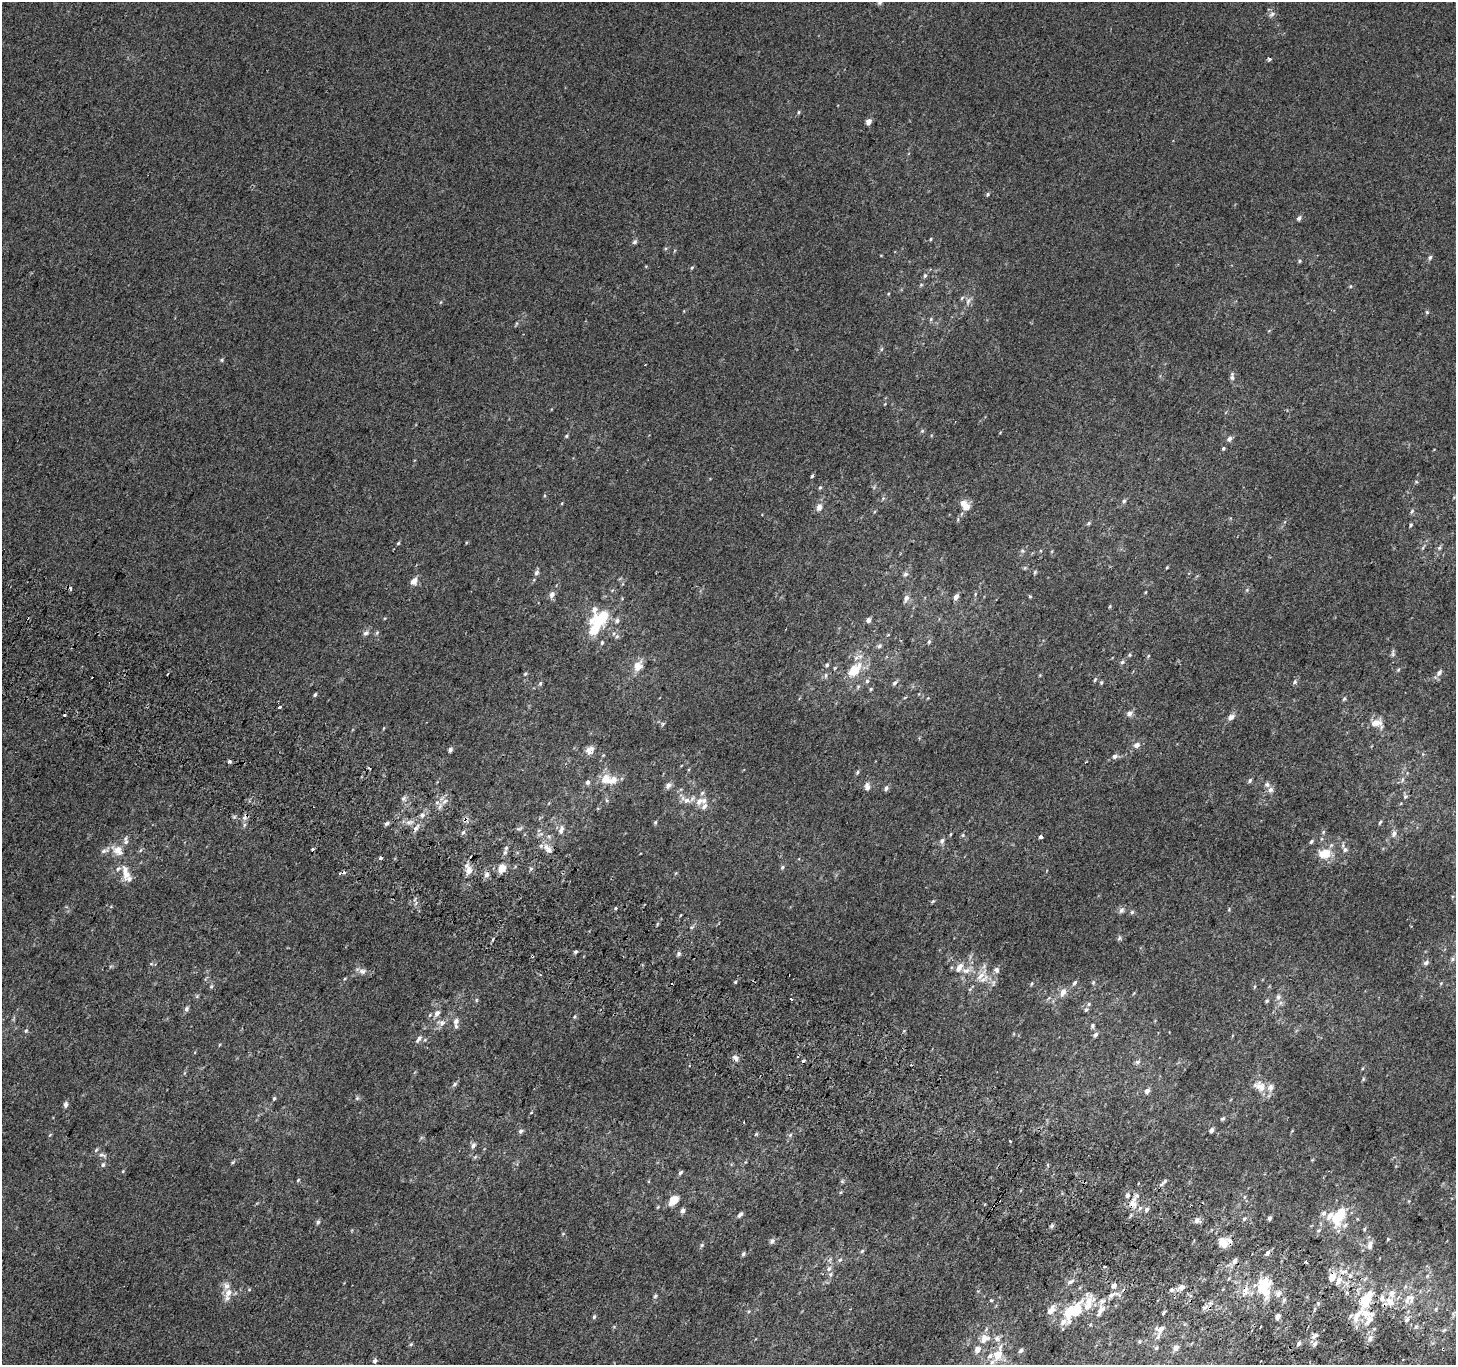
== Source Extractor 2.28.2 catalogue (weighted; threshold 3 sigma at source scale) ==
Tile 6 of 4 x 4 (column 2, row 2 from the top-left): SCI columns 1484-2937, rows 3024-4386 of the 5868 x 5981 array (HDU 1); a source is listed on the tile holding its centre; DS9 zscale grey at full resolution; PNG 1458 x 1367 px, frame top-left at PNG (2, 2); no overlay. Shown black and unused: <1% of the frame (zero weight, under 2 of 3 exposures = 2% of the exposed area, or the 3 px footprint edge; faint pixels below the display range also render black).
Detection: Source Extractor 2.28.2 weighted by HDU 2 'WHT'; one run over the whole footprint, this tile lists its part. Background 0.00199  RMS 0.0054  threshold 0.0244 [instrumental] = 3 sigma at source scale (4.5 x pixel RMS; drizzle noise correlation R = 1.50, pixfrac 1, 0.0396/0.0396 arcsec/px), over >= 5 px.
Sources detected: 338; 2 inside a brighter object's white glare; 12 cosmic-ray / hot-pixel residue — not listed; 37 inside a brighter listed object's ellipse — not listed separately; the other 287 listed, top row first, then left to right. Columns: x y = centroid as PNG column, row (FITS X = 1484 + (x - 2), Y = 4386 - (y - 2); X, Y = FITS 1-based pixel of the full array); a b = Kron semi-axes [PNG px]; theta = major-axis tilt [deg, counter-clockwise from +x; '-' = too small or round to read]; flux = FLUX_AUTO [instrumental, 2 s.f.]
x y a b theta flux
880 2 7 5 45 1.2
1272 14 10 6 41 1.8
1269 59 4 3 - 2
799 112 5 4 - 0.65
868 121 5 4 - 4.3
988 194 5 4 - 0.8
1299 218 6 5 - 1.7
930 239 4 3 - 0.57
635 242 7 6 - 1.2
1430 257 7 5 59 1.2
1300 261 5 4 - 0.78
692 268 6 4 67 0.68
925 275 7 5 73 1.1
962 298 6 5 - 0.93
968 301 10 6 70 2.1
441 302 5 3 - 0.47
1427 312 5 4 - 0.71
931 319 6 5 - 0.84
881 349 5 5 - 0.81
222 360 6 5 - 0.81
1232 376 12 5 89 1.7
922 431 5 5 - 0.75
566 436 5 4 - 0.69
1229 439 6 5 - 2.1
1224 448 4 4 - 0.9
812 476 4 3 - 0.92
820 487 5 4 - 0.74
883 498 6 4 45 0.87
1124 501 5 5 - 0.97
562 503 5 3 - 0.47
965 505 10 7 -48 7.2
819 507 8 6 66 3.2
1412 511 7 5 62 1.1
1089 523 6 4 29 0.87
1411 525 6 4 64 0.78
398 543 5 4 - 0.62
1423 548 8 3 55 0.9
1439 548 7 5 78 1.1
1022 551 7 5 -20 1
1167 567 5 3 - 0.46
1025 568 5 5 - 0.74
1035 572 5 4 - 0.72
536 573 7 6 - 1.4
906 574 7 6 - 1.6
414 581 9 7 57 3.7
552 594 6 5 - 3
975 594 6 3 72 0.64
1030 596 5 4 - 0.62
956 597 7 5 61 2.5
906 598 10 6 65 2.5
1110 606 5 3 - 0.5
602 617 20 11 52 18
868 620 5 4 - 2.8
617 621 8 6 22 1.7
366 633 8 6 36 1.8
377 633 7 5 69 0.88
617 636 7 5 52 1.1
929 641 6 5 - 1.1
602 642 6 5 - 0.85
879 646 7 6 - 1.3
1393 653 12 5 -90 1.3
1130 655 5 4 - 0.67
1148 656 5 4 - 0.61
1122 662 6 5 - 1
827 665 5 5 - 1.1
638 666 14 11 63 6
855 670 18 10 44 14
1398 670 5 5 - 0.69
1439 673 10 6 53 2.4
525 674 5 5 - 0.8
826 675 8 5 85 1.2
1095 680 6 3 69 0.66
867 681 6 6 - 1.1
1101 682 5 4 - 0.77
1295 682 7 6 - 1.2
540 683 6 5 - 0.93
894 683 7 5 53 1.5
871 689 5 4 - 0.72
315 695 5 4 - 0.84
928 698 4 3 - 0.42
1344 699 5 5 - 0.92
279 707 3 3 - 2.8
1129 713 7 6 - 2.6
65 716 3 3 - 11
1231 717 10 7 30 2.4
1376 723 17 10 13 6.2
663 724 6 4 60 0.81
384 728 5 3 - 0.44
1137 745 7 6 - 2.8
450 749 5 4 - 1.5
590 750 13 10 46 3.4
603 755 4 4 - 0.52
1115 756 5 5 - 2.4
229 762 3 3 - 2.5
1086 762 3 2 - 0.7
369 768 4 3 - 1
857 772 6 4 69 0.84
605 779 11 9 52 7.2
1402 779 8 4 81 1.2
1250 780 5 4 - 1.1
588 782 6 5 - 1.7
668 785 9 7 57 2.2
867 787 10 6 -83 2.7
886 788 7 5 56 1.5
1270 790 8 7 - 2.1
702 793 6 6 - 1.2
1405 797 7 6 - 1.2
403 798 7 5 68 1.4
606 800 6 4 -71 0.73
686 800 17 8 -27 4.8
445 801 9 6 28 2.5
704 806 11 8 72 2.8
422 815 8 6 45 2
465 819 8 6 73 1.8
409 822 13 4 0 2.6
655 822 5 4 - 0.82
1380 822 6 3 54 0.72
386 823 6 5 - 1.3
244 825 6 4 72 1
416 828 11 6 53 2.6
561 829 14 7 77 2.6
463 832 7 4 51 1.1
1394 833 8 6 63 2.1
963 835 6 4 89 0.69
1041 837 4 3 - 6.7
942 841 7 6 - 1.7
1311 841 6 5 - 0.95
126 842 7 6 - 1.6
313 849 4 2 - 1
548 849 15 7 -50 3.8
118 850 15 11 -37 6.5
141 850 6 4 69 0.76
1345 850 8 6 -47 1.8
105 851 15 6 22 2.4
505 853 6 5 - 1.2
1324 854 14 9 11 11
380 858 3 3 - 3.9
782 867 6 5 - 0.94
502 868 5 4 - 11
468 869 16 8 -71 4.4
531 869 5 4 - 0.93
126 873 23 10 -77 7.3
340 873 4 4 - 1.4
487 874 8 6 46 1.8
933 901 5 4 - 0.64
616 909 3 3 - 1.9
1229 909 5 3 - 0.52
1121 910 8 6 60 1.7
1132 912 5 5 - 0.89
1119 938 6 5 - 0.97
575 952 5 4 - 0.92
678 954 6 5 - 1.3
532 956 5 4 - 0.71
1453 959 7 6 - 1.2
1426 963 7 5 29 1.4
151 964 6 3 18 0.71
959 967 14 7 56 4
996 970 8 7 - 1.8
362 971 11 7 3 2.6
981 975 23 7 52 5
735 982 4 4 - 0.6
1093 982 6 5 - 0.76
1074 983 7 5 50 1.2
1441 983 5 3 - 0.51
1031 984 5 4 - 0.63
211 986 6 4 67 0.86
1254 987 5 3 - 0.51
1063 992 10 6 67 3.5
1278 997 8 7 - 2.1
791 999 3 2 - 1.9
476 1000 6 4 -90 0.69
1267 1001 5 4 - 0.84
186 1009 7 5 59 1.3
1086 1009 7 5 48 0.96
437 1013 8 6 60 2.8
574 1017 5 4 - 0.63
456 1021 8 7 - 2.3
441 1023 10 8 -31 3
1092 1026 8 5 83 1.1
26 1031 6 5 - 0.87
1095 1035 6 5 - 1.5
418 1039 11 4 59 1.7
735 1058 10 6 -44 2.2
1137 1062 7 5 16 1.4
1363 1079 6 4 72 0.68
454 1084 7 5 29 1.1
1260 1086 19 12 -31 6.9
1147 1091 6 5 - 2.3
274 1098 6 4 72 0.8
357 1098 6 4 -46 0.79
65 1105 6 5 - 1.8
531 1113 5 3 - 0.42
1223 1118 6 5 - 0.9
744 1122 3 2 - 0.48
1211 1130 5 4 - 2.1
521 1131 6 5 - 1.5
756 1134 5 4 - 0.61
790 1135 6 4 46 0.85
1010 1141 3 3 - 1.6
473 1145 8 6 63 1.6
102 1155 13 5 -7 1.9
475 1157 6 4 43 0.8
232 1162 7 4 29 0.78
103 1165 6 6 - 1.2
123 1171 5 3 - 0.53
680 1173 7 4 50 1.1
298 1180 5 3 - 0.57
842 1181 5 5 - 0.76
1165 1181 8 5 36 1.4
841 1192 5 3 - 0.54
1244 1197 6 3 71 0.61
673 1200 9 7 44 8.7
1133 1204 14 10 81 6.7
658 1207 5 3 - 0.54
1147 1210 7 6 - 1.8
682 1211 5 4 - 2.7
1323 1213 6 5 - 1.7
740 1215 8 5 44 1.4
1339 1216 25 13 62 17
1270 1218 4 3 - 1.6
1244 1219 5 5 - 0.95
1197 1221 6 5 - 2.9
318 1222 6 5 - 1.2
1051 1226 6 4 28 0.98
1364 1229 5 4 - 0.71
1318 1230 7 5 34 0.9
1388 1239 4 3 - 0.55
772 1241 8 6 43 1.5
1223 1242 13 10 -58 6.1
702 1245 6 5 - 0.83
1370 1245 12 7 76 3.1
862 1251 5 5 - 0.89
1267 1253 7 5 48 1.5
743 1254 6 4 61 1.1
830 1260 10 6 72 1.9
840 1260 6 5 - 1.1
1235 1261 9 6 54 2
1306 1262 4 3 - 1.1
830 1274 7 6 - 1.3
1350 1276 8 6 74 1.9
1427 1276 6 4 72 0.86
1332 1277 8 6 71 6.8
1338 1281 14 7 63 4.9
1070 1282 11 5 24 1.7
1264 1283 13 11 7 13
1113 1286 6 5 - 2.2
1182 1287 8 7 - 2.6
249 1290 6 4 1 0.61
1172 1290 7 6 - 1.7
1245 1290 12 8 81 4.2
228 1293 12 8 56 4.3
1278 1294 9 7 55 2.2
1113 1295 23 7 9 3.8
655 1296 6 4 46 0.83
1366 1299 18 10 63 17
1411 1299 16 14 -47 7.6
991 1300 5 4 - 0.61
1284 1300 6 5 - 1
1390 1302 11 9 -50 6.4
1318 1303 5 5 - 0.81
1087 1306 23 9 50 7.5
1205 1307 8 4 37 1.8
1101 1309 13 9 59 4.1
1436 1309 5 4 - 0.84
1051 1310 13 7 57 3.7
1068 1312 34 11 49 15
1357 1316 27 9 61 8
594 1317 6 4 73 1
1277 1317 7 5 74 1.9
1407 1319 8 6 58 1.7
1369 1320 25 8 60 6.6
1416 1327 6 4 2 1.1
1161 1329 22 7 66 4.9
1374 1329 5 5 - 0.72
1315 1336 10 5 45 2.1
984 1338 13 10 34 4.7
1370 1338 10 7 72 2.7
997 1339 8 8 - 1.9
411 1344 5 4 - 0.66
1299 1344 6 5 - 1.4
1315 1344 9 5 52 1.5
1175 1348 7 6 - 2.7
1443 1349 3 2 - 0.74
977 1350 6 5 - 3.4
1021 1350 6 5 - 0.9
998 1355 14 10 56 7.2
375 1361 7 5 74 1.6
Overlapping masked pixels (flux is a lower limit): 9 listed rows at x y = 65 716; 465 819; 532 956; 1133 1204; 1332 1277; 1245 1290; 1366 1299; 1390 1302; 1443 1349
Isophote crosses this tile's border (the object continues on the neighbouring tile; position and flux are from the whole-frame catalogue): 1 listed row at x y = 880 2